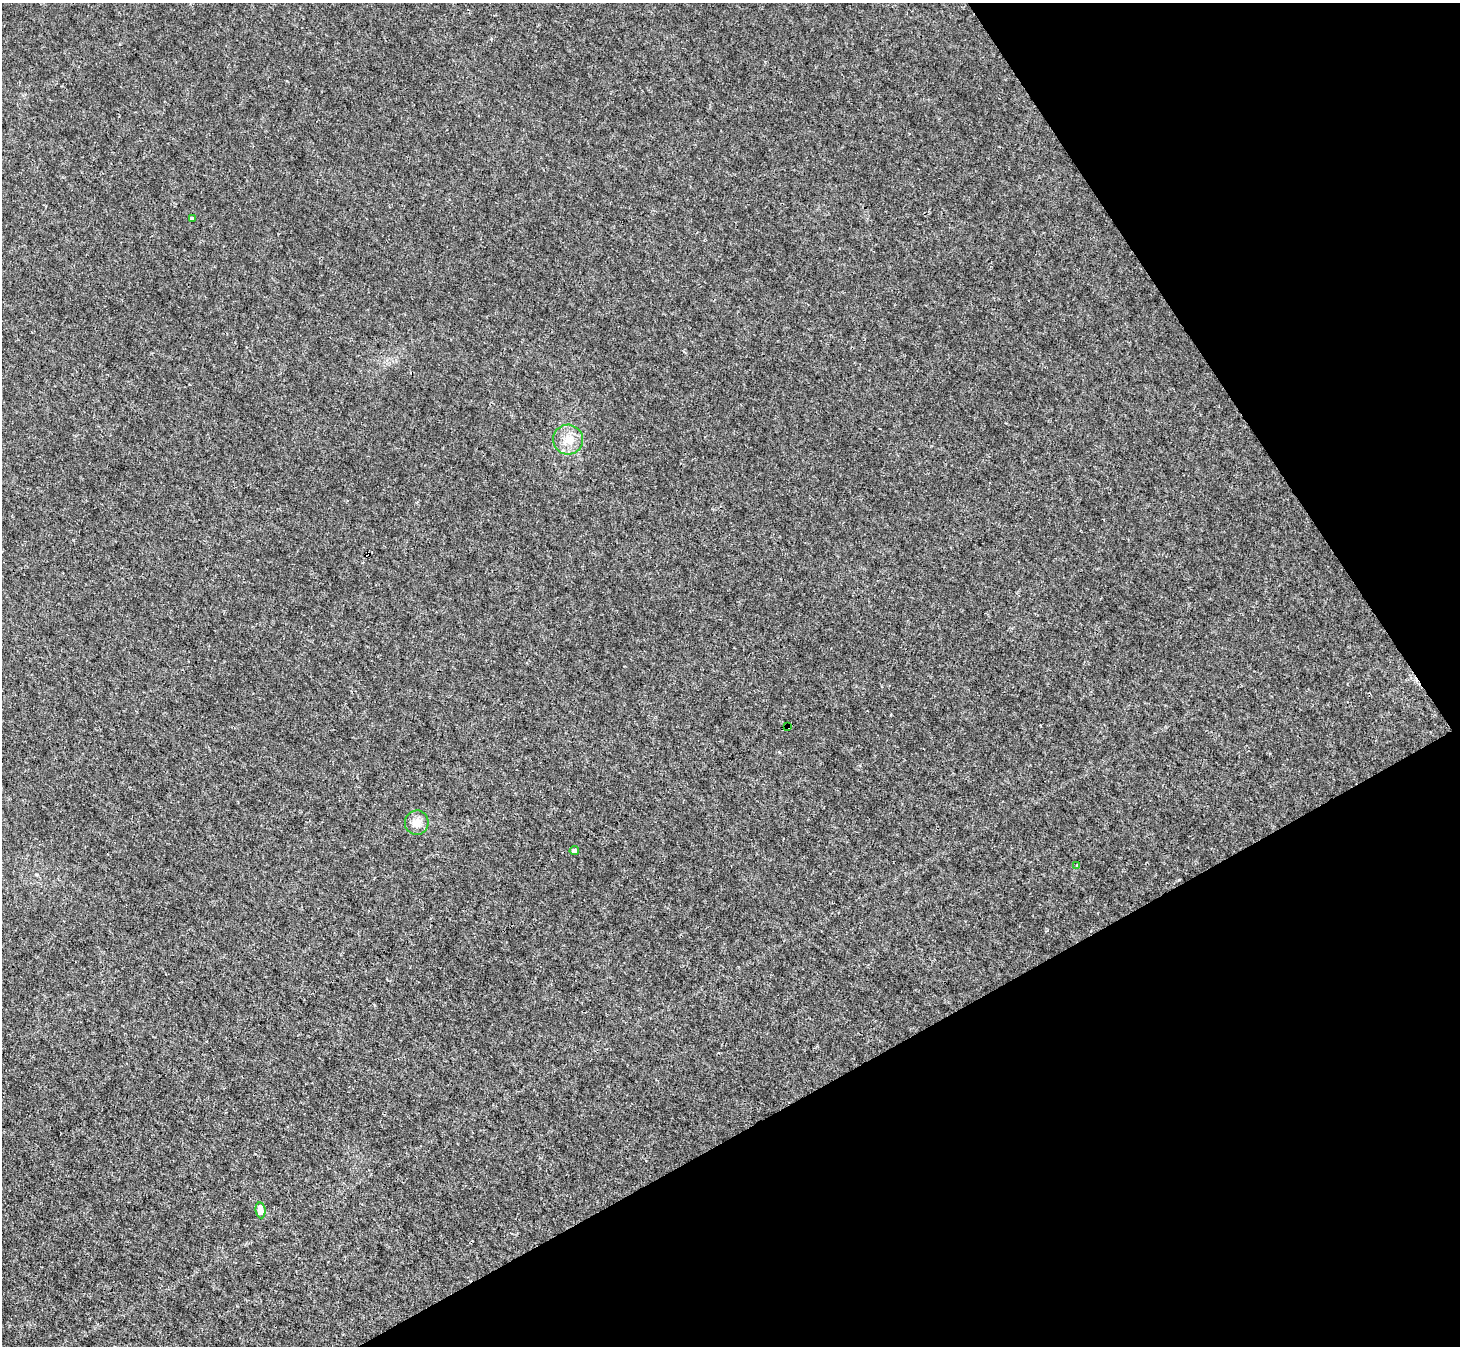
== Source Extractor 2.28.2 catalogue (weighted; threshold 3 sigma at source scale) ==
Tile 12 of 4 x 4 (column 4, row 3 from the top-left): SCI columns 4375-5832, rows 1637-2980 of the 5832 x 5824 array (HDU 1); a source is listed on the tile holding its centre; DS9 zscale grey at full resolution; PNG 1462 x 1348 px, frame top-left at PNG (2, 3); each listed source drawn as its Kron ellipse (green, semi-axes under 4 px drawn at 4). Shown black and unused: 27% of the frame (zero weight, under 3 of 4 exposures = <1% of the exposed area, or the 3 px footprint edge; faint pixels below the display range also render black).
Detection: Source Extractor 2.28.2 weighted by HDU 2 'WHT'; one run over the whole footprint, this tile lists its part. Background 6.02e-04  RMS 0.0023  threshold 0.0104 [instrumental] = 3 sigma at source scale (4.5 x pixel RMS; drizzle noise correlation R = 1.50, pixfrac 1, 0.05/0.05 arcsec/px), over >= 5 px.
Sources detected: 8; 1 cosmic-ray / hot-pixel residue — neither listed nor drawn; the other 7 listed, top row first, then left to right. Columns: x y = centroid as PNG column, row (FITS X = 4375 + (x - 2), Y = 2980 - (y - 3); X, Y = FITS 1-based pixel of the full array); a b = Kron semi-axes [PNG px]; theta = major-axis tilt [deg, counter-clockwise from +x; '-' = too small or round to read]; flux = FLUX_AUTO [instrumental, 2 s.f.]
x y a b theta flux
192 218 4 3 - 0.33
568 440 15 15 - 3.5
788 727 4 3 - 0.18
417 823 12 12 - 2.1
574 851 5 4 - 0.9
1077 865 4 2 - 0.16
260 1210 8 5 -83 4.1
Overlapping masked pixels (flux is a lower limit): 1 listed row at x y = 788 727